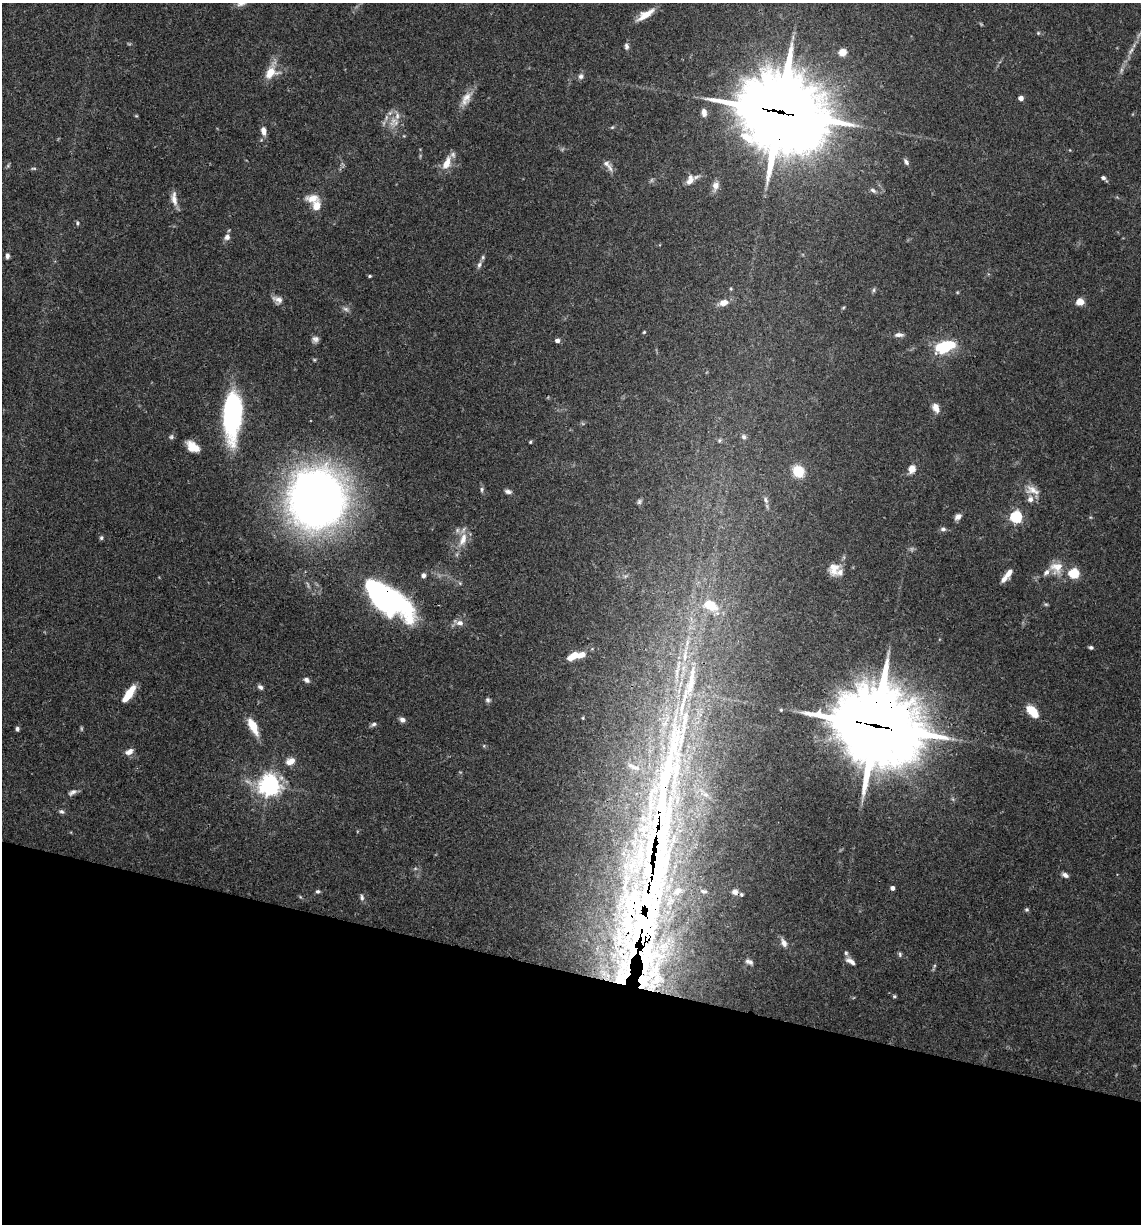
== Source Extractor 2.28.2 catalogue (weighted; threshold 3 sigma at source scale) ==
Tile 15 of 4 x 4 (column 3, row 4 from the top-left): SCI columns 2517-3655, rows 3-1224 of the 4913 x 4894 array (HDU 1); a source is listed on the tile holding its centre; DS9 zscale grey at full resolution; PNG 1143 x 1226 px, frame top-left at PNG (2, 3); no overlay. Shown black and unused: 21% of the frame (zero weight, under 3 of 4 exposures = <1% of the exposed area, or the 3 px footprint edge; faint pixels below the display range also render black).
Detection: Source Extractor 2.28.2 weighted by HDU 2 'WHT'; one run over the whole footprint, this tile lists its part. Background 0.062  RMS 0.003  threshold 0.0136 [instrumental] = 3 sigma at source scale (4.5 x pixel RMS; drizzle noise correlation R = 1.50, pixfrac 1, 0.05/0.05 arcsec/px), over >= 5 px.
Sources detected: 138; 5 too faint to see at this stretch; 2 inside a brighter object's white glare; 1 cosmic-ray / hot-pixel residue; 1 long thin detection or spike segment (spike, bleed or trail) — not listed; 20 inside a brighter listed object's ellipse — not listed separately; the other 109 listed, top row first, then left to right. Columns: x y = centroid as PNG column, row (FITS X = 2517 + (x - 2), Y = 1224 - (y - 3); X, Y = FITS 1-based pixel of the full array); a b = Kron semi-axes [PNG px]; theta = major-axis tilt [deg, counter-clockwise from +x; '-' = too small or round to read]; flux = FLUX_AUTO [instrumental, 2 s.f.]
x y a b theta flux
645 15 24 8 32 4.2
1038 33 5 5 - 0.38
626 46 9 6 -82 0.86
1131 51 13 6 57 1.5
842 52 7 7 - 3.3
1121 70 9 4 82 0.77
271 72 21 14 61 5.5
581 76 8 7 - 1.1
1021 98 4 4 - 2.4
466 99 22 11 58 3.5
780 112 33 27 -19 2900
704 113 8 5 -81 1.8
136 116 5 3 - 0.28
393 121 17 8 55 3.2
612 127 6 4 42 0.4
263 131 8 5 -81 2.2
906 162 9 5 -55 0.79
447 163 21 9 66 3.9
610 168 14 6 -65 1.4
1103 178 7 4 -39 0.95
690 180 14 8 67 2.3
715 186 11 8 73 2
873 190 9 5 -37 0.82
313 198 17 9 1 3.6
174 200 18 7 -78 2.4
316 206 10 7 74 3.9
77 223 6 5 - 0.53
227 237 8 7 - 1.3
7 256 6 4 84 0.86
479 265 10 5 65 1
370 276 4 3 - 0.39
731 289 4 4 - 0.33
874 290 6 4 89 0.52
278 300 13 9 -27 1.8
1080 302 7 6 - 3.3
723 303 12 7 16 2.5
843 308 5 3 - 0.32
346 309 9 6 -17 0.94
644 332 4 4 - 0.32
899 335 12 5 1 1.4
315 339 9 7 -16 1.2
557 341 4 4 - 1.6
945 347 21 11 21 14
314 360 5 4 - 0.33
936 408 11 7 -65 2.2
232 414 43 15 87 54
171 437 7 6 - 0.64
744 437 7 6 - 0.79
719 440 6 5 - 0.49
530 442 4 4 - 0.32
193 447 14 8 -34 4.7
912 469 8 6 67 3.1
799 472 9 8 - 10
482 489 7 5 85 0.59
1032 490 21 11 -22 3.3
508 491 9 5 -12 0.94
317 498 38 37 - 300
765 500 9 5 -61 0.87
639 501 7 6 - 0.63
958 517 8 6 39 1.4
1016 517 5 5 - 40
943 529 8 6 -1 0.84
101 538 5 5 - 0.57
463 539 21 9 70 4.1
834 568 15 13 77 3.7
1056 568 17 17 - 4.7
1009 573 11 7 56 1.7
1074 573 5 5 - 23
423 575 6 5 - 0.85
380 600 58 23 -25 73
1046 604 6 4 -1 0.43
710 605 19 11 -26 9.7
460 623 10 7 -15 1.7
1091 647 5 4 - 0.65
575 655 7 6 - 3.3
581 655 10 6 25 2.5
306 680 8 6 -32 1
260 687 7 5 -36 0.93
129 694 20 7 55 7.1
488 700 7 6 - 0.68
781 710 4 4 - 0.37
1032 711 17 9 -45 5.1
583 718 4 3 - 0.25
402 720 6 5 - 1.3
373 724 8 4 24 0.77
876 725 34 28 -21 2600
253 726 18 7 -63 6.1
17 729 5 4 - 0.7
484 746 5 3 - 0.34
129 752 11 7 27 1.7
290 761 11 8 24 2.6
269 785 7 7 - 200
72 792 13 6 33 1.2
62 812 8 5 -24 0.73
656 851 243 50 80 270
1065 875 8 5 -25 1.1
892 888 4 4 - 1.5
318 891 5 5 - 0.62
704 891 9 4 -9 0.56
741 894 5 4 - 0.46
362 897 9 4 -81 0.81
1027 909 6 6 - 0.51
784 943 12 7 -66 1.8
846 953 7 5 88 0.6
900 954 7 5 80 0.56
850 961 13 6 -30 1.7
749 962 10 6 -25 1
934 966 6 4 71 0.45
894 996 4 4 - 0.48
Overlapping masked pixels (flux is a lower limit): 4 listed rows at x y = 780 112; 380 600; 876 725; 656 851